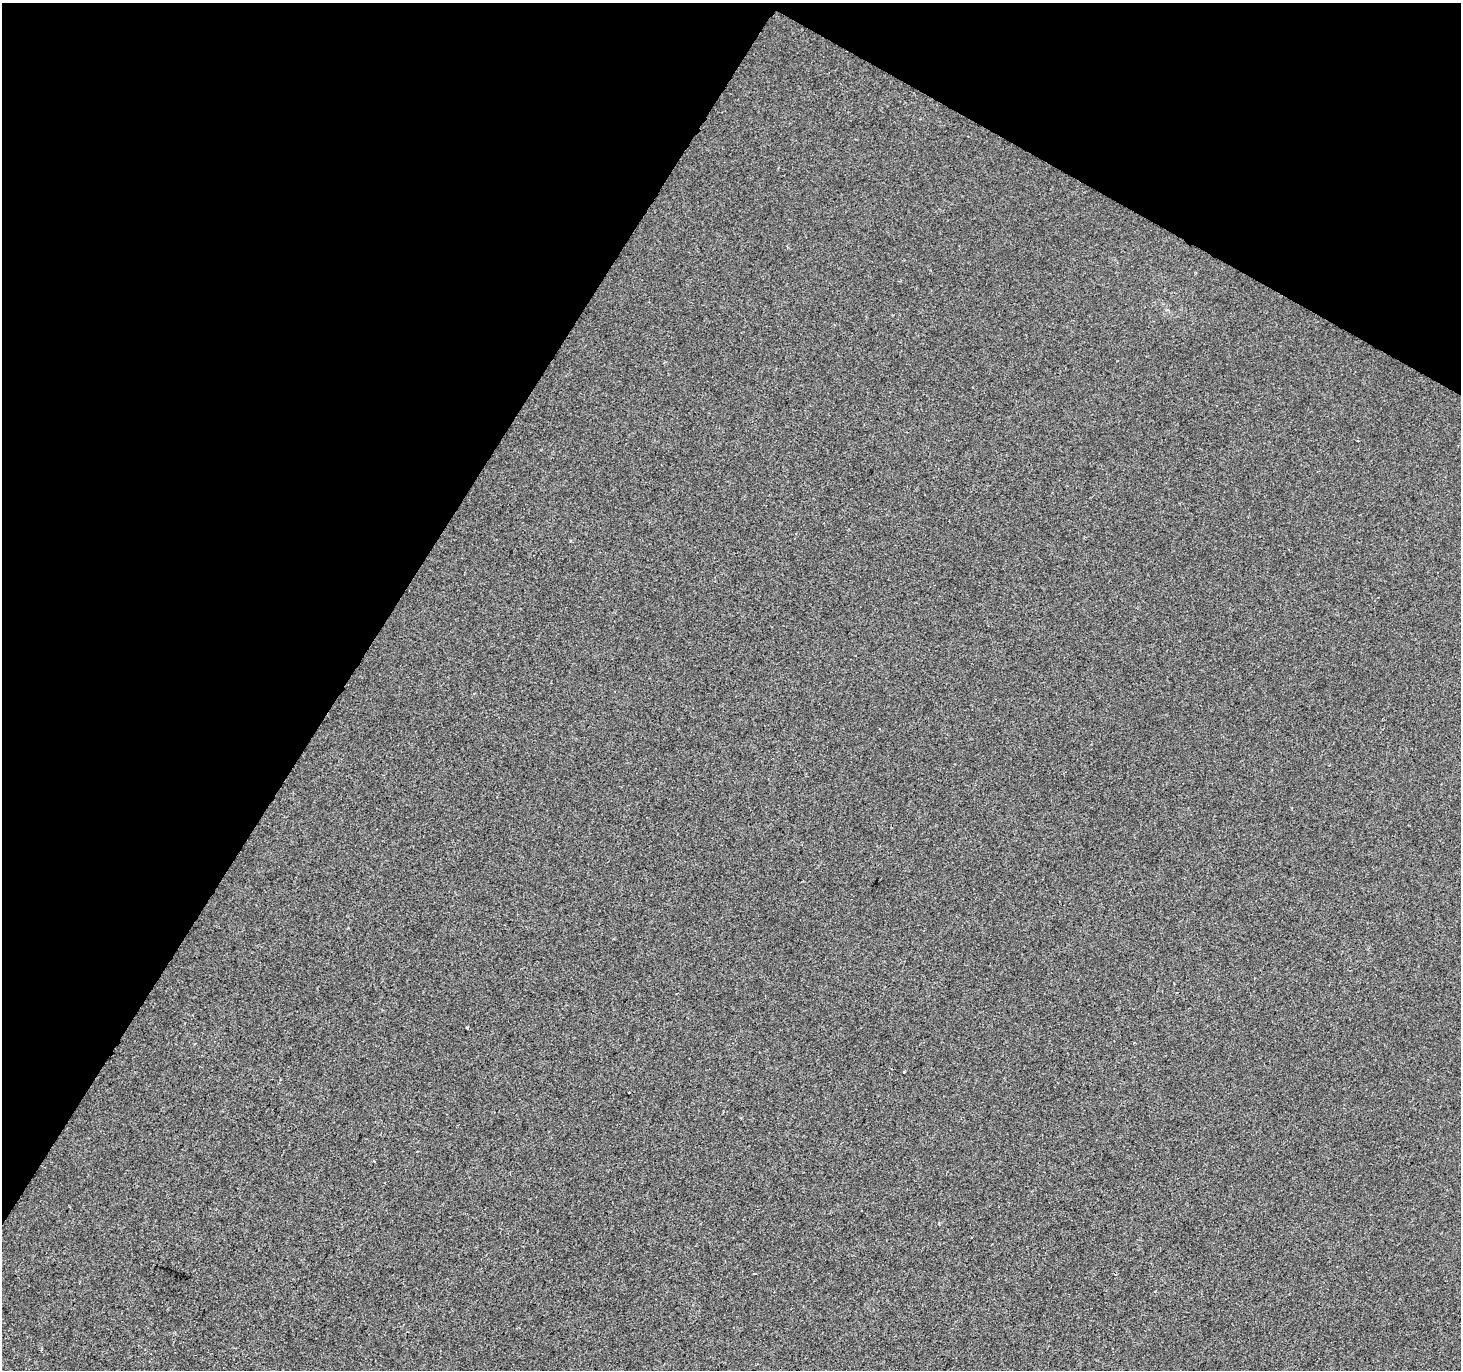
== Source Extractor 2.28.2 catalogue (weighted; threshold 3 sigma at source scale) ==
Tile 2 of 4 x 4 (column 2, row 1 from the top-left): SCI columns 1467-2925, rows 4363-5730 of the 5844 x 5924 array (HDU 1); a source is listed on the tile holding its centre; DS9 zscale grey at full resolution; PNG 1463 x 1372 px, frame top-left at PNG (2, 3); no overlay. Shown black and unused: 31% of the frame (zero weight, under 2 of 3 exposures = <1% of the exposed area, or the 3 px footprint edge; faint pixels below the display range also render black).
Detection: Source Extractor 2.28.2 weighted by HDU 2 'WHT'; one run over the whole footprint, this tile lists its part. Background -5.35e-04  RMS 0.0042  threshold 0.019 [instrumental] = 3 sigma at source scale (4.5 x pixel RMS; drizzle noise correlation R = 1.50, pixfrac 1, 0.0396/0.0396 arcsec/px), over >= 5 px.
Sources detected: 5; all 5 listed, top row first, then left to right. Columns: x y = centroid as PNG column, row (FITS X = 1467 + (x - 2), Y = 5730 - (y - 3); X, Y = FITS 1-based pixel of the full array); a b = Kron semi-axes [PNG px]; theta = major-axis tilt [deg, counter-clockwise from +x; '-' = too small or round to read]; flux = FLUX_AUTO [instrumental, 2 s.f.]
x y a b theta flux
467 1028 3 3 - 0.89
904 1071 3 2 - 0.49
629 1092 3 3 - 1.1
374 1161 3 2 - 0.4
755 1273 3 2 - 0.49